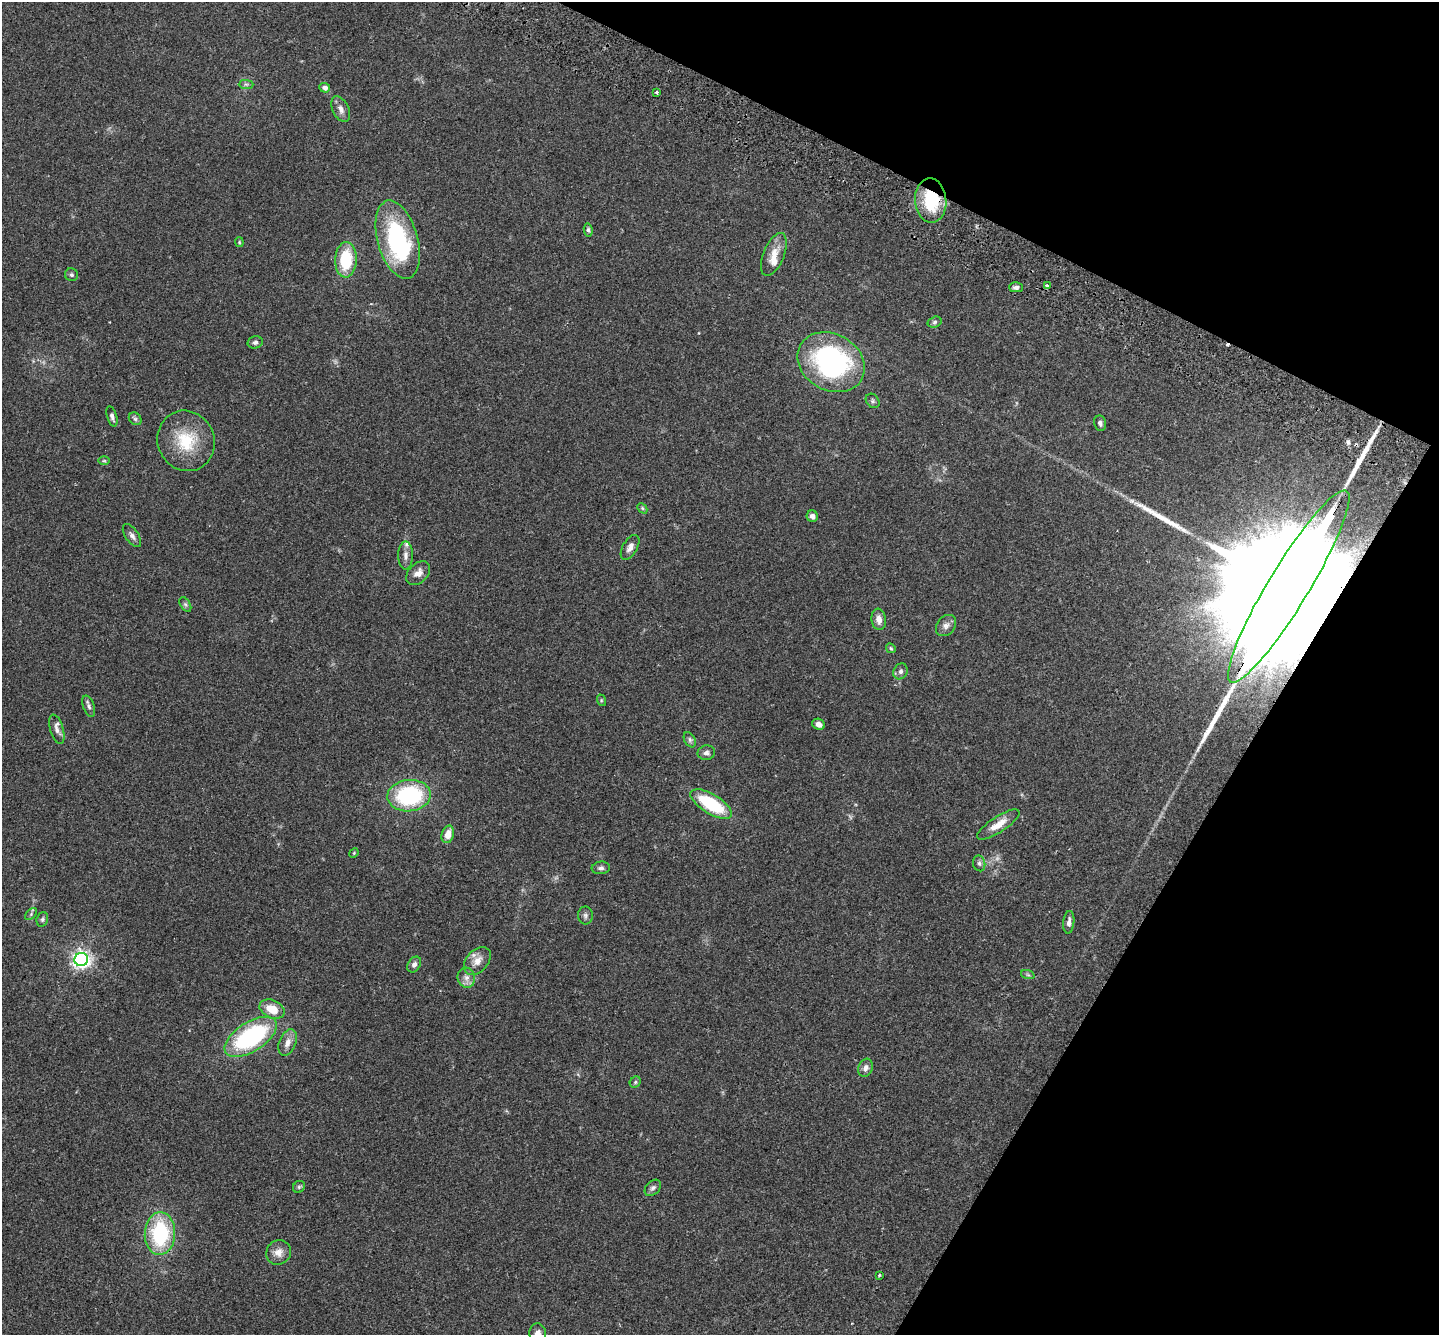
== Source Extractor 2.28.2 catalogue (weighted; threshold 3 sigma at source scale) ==
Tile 8 of 4 x 4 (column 4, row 2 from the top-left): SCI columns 4344-5780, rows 2864-4196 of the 5815 x 5864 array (HDU 1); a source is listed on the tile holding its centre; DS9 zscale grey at full resolution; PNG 1441 x 1337 px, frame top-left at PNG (2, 2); each listed source drawn as its Kron ellipse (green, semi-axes under 4 px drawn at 4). Shown black and unused: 23% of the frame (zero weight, under 2 of 3 exposures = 3% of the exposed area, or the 3 px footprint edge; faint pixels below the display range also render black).
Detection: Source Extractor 2.28.2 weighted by HDU 2 'WHT'; one run over the whole footprint, this tile lists its part. Background 0.114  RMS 0.0095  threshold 0.0427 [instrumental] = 3 sigma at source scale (4.5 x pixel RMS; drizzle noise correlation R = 1.50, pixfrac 1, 0.05/0.05 arcsec/px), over >= 5 px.
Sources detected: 74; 1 too faint to see at this stretch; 1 cosmic-ray / hot-pixel residue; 3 long thin detections or spike segments (spike, bleed or trail) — neither listed nor drawn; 2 inside a brighter listed object's ellipse — not listed separately; the other 67 listed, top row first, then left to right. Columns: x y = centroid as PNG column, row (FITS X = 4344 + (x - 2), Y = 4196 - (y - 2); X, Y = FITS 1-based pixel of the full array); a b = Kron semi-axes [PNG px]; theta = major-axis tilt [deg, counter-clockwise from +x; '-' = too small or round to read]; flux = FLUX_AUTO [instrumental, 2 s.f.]
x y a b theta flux
246 84 7 4 -1 1.8
325 88 5 4 - 3.6
657 92 3 3 - 3
341 109 14 8 -65 5.5
931 200 22 15 -85 43
588 230 7 4 -83 1.7
398 240 40 20 -74 120
239 242 5 4 - 0.98
774 254 23 10 68 13
346 260 18 11 87 40
71 275 6 6 - 2
1047 286 3 3 - 1.6
1016 287 7 5 -1 2.4
935 322 7 5 18 2
255 342 7 6 - 2.7
831 362 35 28 -29 170
873 401 8 6 -49 2
112 416 10 5 -73 3
135 419 7 5 -44 2.1
1100 423 7 6 - 2.6
186 441 31 28 -63 41
104 461 6 4 0 1.1
642 508 6 4 -47 1.3
812 516 6 5 - 4
132 536 13 6 -56 3.7
630 547 14 7 60 4.8
405 555 14 7 90 4.6
418 573 14 9 45 7
1289 587 112 20 59 110000
185 604 8 5 -58 2
879 619 10 7 -83 6.4
946 625 12 9 50 4.7
891 648 5 4 - 1.2
900 671 8 7 - 3.1
601 700 6 4 -73 1.2
89 706 11 5 -71 2.8
819 724 6 5 - 4
57 729 15 6 -73 4.7
690 740 8 5 -61 2.2
706 753 8 7 - 3.5
409 796 22 15 5 89
711 804 23 9 -31 53
998 825 25 8 33 12
448 834 9 6 74 10
354 853 5 4 - 0.94
979 863 8 6 -75 2.3
601 868 9 6 5 2.7
31 914 7 4 47 1.6
585 916 9 7 -81 2.8
42 919 7 5 74 1.9
1069 922 11 5 85 4.3
81 960 7 6 - 420
477 961 16 10 47 9.7
414 965 8 6 56 3.4
1028 975 7 4 -19 1.6
466 978 10 8 -75 5.3
272 1009 13 9 -24 16
251 1037 29 14 32 120
288 1043 14 8 68 6.7
865 1068 9 7 69 4.7
635 1082 6 5 - 1.5
299 1187 6 5 - 1.7
653 1188 9 6 44 2.7
160 1234 21 15 87 76
279 1252 13 12 - 8
879 1275 4 3 - 1.2
538 1334 10 8 -86 5.5
Overlapping masked pixels (flux is a lower limit): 2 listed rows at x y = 931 200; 1289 587
Isophote crosses this tile's border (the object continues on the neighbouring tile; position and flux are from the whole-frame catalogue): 1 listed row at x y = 538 1334